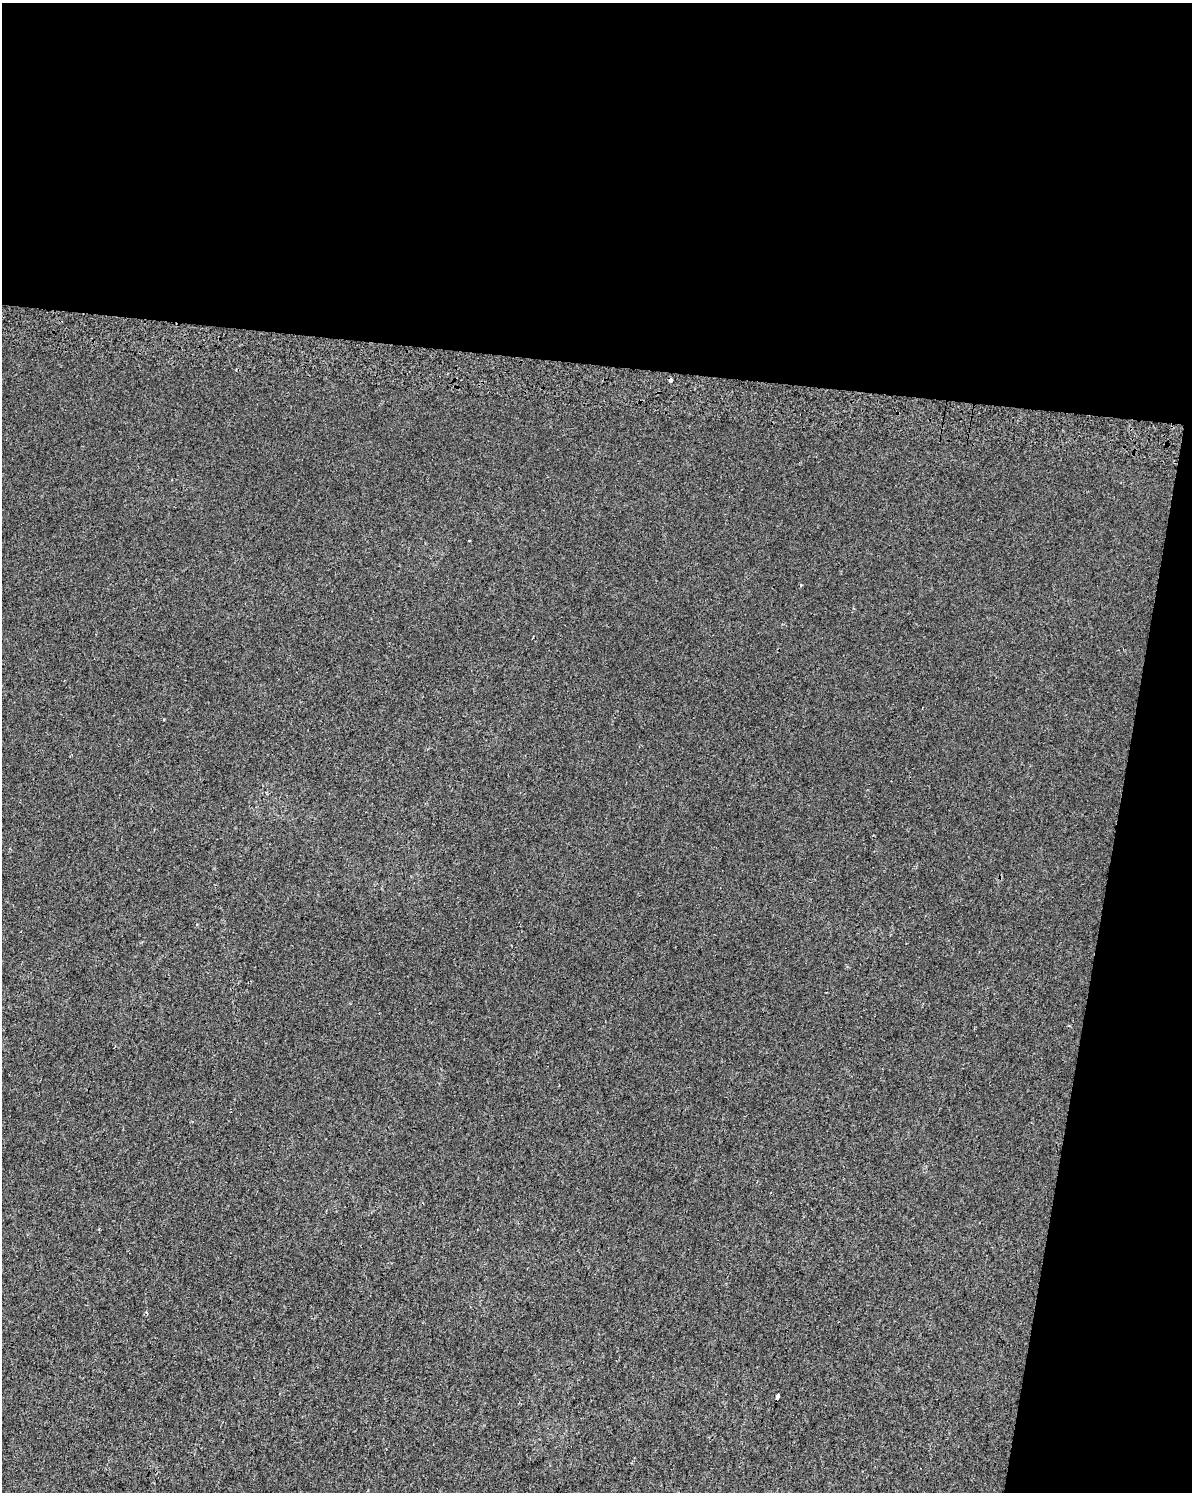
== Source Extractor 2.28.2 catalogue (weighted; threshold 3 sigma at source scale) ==
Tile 4 of 4 x 3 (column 4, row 1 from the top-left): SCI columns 3586-4775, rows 3312-4801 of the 4806 x 5072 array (HDU 1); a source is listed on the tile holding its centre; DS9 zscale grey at full resolution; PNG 1194 x 1494 px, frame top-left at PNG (2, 3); no overlay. Shown black and unused: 30% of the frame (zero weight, under 2 of 3 exposures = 3% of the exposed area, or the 3 px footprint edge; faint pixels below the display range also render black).
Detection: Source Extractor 2.28.2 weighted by HDU 2 'WHT'; one run over the whole footprint, this tile lists its part. Background 2.86e-04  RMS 0.0053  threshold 0.0239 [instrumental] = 3 sigma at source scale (4.5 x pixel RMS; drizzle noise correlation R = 1.50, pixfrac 1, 0.0396/0.0396 arcsec/px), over >= 5 px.
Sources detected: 4; all 4 listed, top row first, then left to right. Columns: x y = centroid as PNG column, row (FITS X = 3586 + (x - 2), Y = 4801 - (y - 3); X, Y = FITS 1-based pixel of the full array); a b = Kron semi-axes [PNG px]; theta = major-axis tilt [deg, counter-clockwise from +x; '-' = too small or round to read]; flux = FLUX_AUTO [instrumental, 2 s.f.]
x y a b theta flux
671 380 3 3 - 2.9
801 585 3 3 - 0.43
146 1312 5 3 - 0.67
777 1397 5 3 - 8.4
Overlapping masked pixels (flux is a lower limit): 1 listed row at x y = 671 380